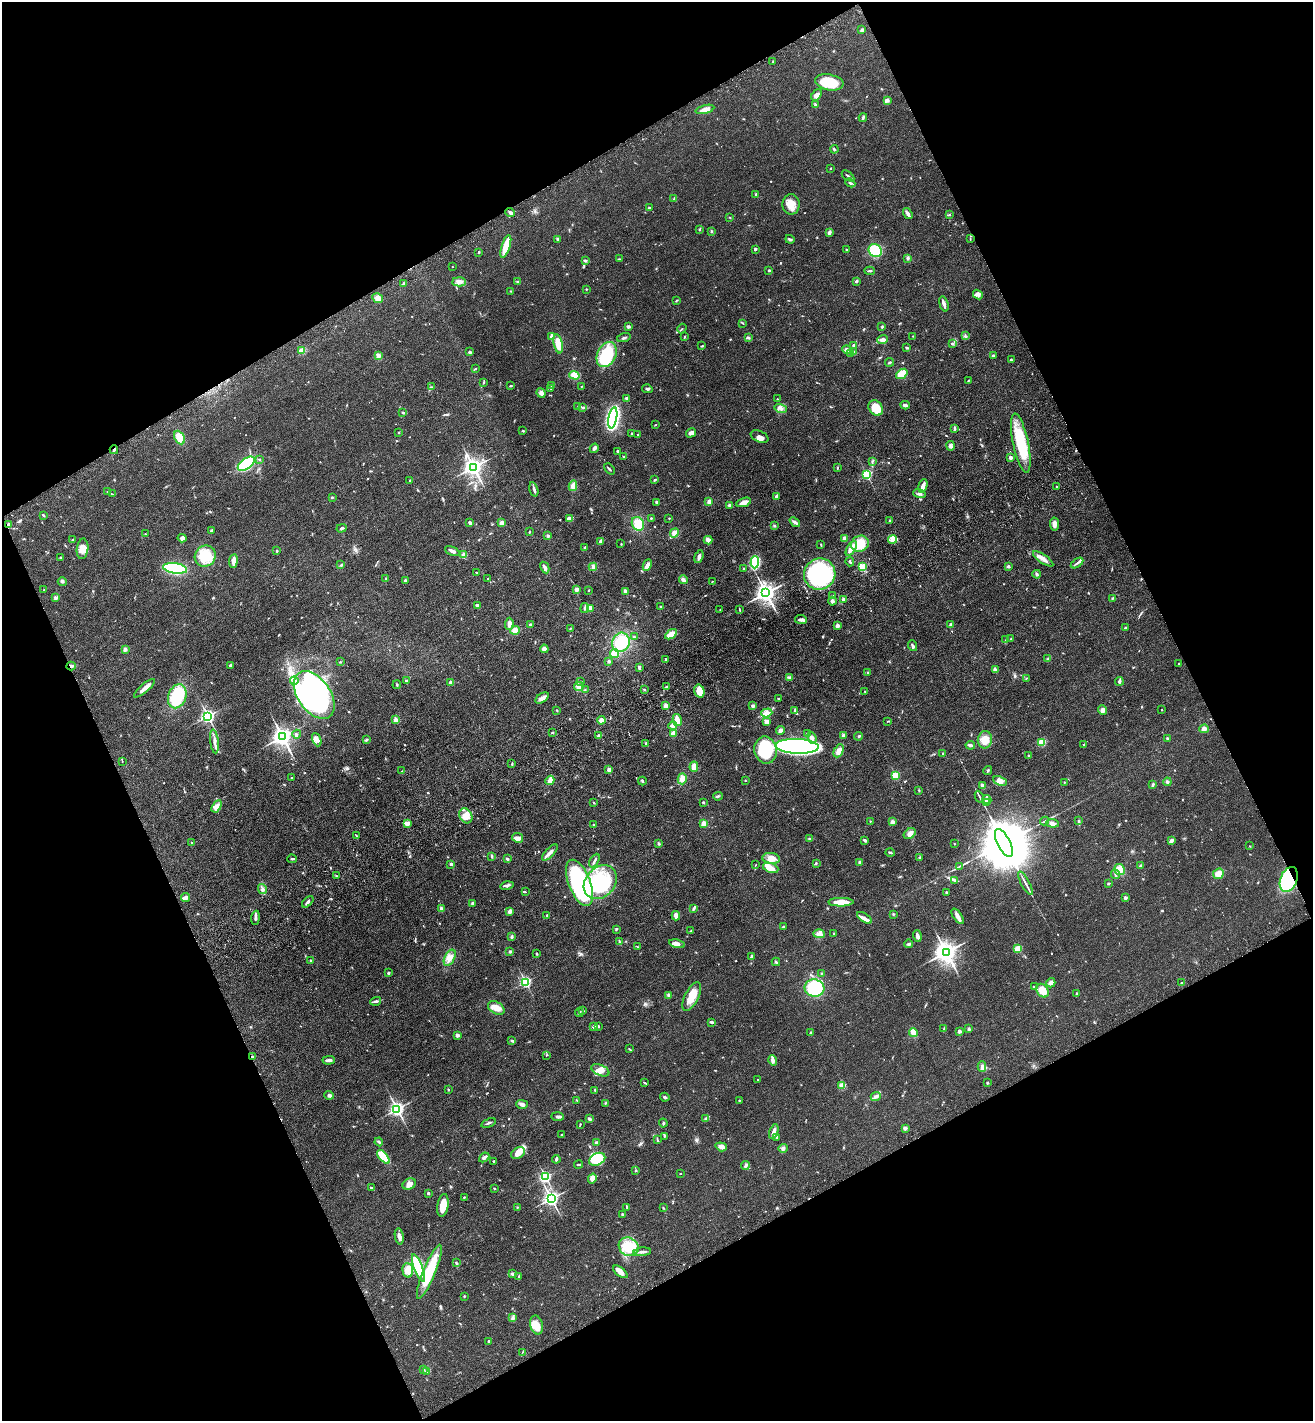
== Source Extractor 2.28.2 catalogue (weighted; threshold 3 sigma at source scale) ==
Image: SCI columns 354-5595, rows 110-5783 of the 5817 x 5892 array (HDU 1 of 3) = the unmasked area's bounding box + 8 px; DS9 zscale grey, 4 x 4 block average (1 PNG px = mean of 4 x 4 image px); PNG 1315 x 1423 px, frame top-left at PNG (2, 2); each listed source drawn as its Kron ellipse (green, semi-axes under 4 px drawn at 4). Shown black and unused: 45% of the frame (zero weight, under 3 of 4 exposures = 6% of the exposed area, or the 3 px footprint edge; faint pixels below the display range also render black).
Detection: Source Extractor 2.28.2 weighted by HDU 2 'WHT'. Background 0.0553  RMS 0.0058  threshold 0.0261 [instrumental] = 3 sigma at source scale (4.5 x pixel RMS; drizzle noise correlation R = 1.50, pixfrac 1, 0.05/0.05 arcsec/px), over >= 5 px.
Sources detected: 790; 5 inside a brighter object's white glare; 3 cosmic-ray / hot-pixel residue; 1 long thin detection or spike segment (spike, bleed or trail) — neither listed nor drawn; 11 coinciding with a brighter row at this scale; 45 inside a brighter listed object's ellipse — not listed separately; of the other 725, all 500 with FLUX_AUTO >= 1.92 (the completeness limit of this list) listed and drawn (225 fainter detections not listed), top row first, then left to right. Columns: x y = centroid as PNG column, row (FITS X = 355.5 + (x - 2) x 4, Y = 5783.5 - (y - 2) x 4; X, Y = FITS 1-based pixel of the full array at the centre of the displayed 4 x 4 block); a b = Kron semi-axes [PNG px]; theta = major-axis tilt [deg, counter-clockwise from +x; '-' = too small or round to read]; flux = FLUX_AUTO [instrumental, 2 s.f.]
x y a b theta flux
862 30 3 2 - 8.7
773 61 3 2 - 2
829 82 14 7 -10 100
817 95 6 4 53 15
888 100 3 2 - 5.3
815 105 3 2 - 3.6
705 109 9 3 14 23
863 118 4 3 - 5.7
834 149 4 2 - 4.1
830 168 2 2 - 2.6
848 176 7 2 -36 6.3
850 183 5 2 - 5.1
756 195 3 2 - 4.1
674 199 3 2 - 2
791 204 10 8 -88 41
649 208 2 2 - 3.5
510 213 5 3 - 6.6
908 214 6 2 -56 15
950 215 2 2 - 2.2
730 217 2 2 - 2.1
700 229 3 2 - 2.7
711 231 3 2 - 4.1
829 233 3 2 - 12
970 238 3 2 - 1.9
557 239 3 2 - 4.2
790 239 5 2 - 5.5
506 246 12 3 73 86
755 249 2 2 - 4.9
846 250 2 2 - 5.2
875 251 7 6 - 120
479 252 2 2 - 3.5
908 258 4 2 - 5
619 259 3 2 - 2.2
586 261 3 2 - 3.2
452 267 2 2 - 3.8
769 270 2 2 - 4.4
869 271 5 2 - 5
856 281 3 2 - 5.7
459 282 7 4 -1 14
518 282 4 2 - 4.1
403 284 4 2 - 3.7
586 289 2 2 - 2.4
511 291 2 2 - 2.2
978 295 5 4 - 9.9
378 298 5 5 - 20
677 300 3 2 - 2.6
944 304 8 3 -74 12
742 323 3 2 - 2.9
628 327 2 2 - 20
882 327 2 2 - 3.4
682 329 5 2 - 2.9
552 336 4 2 - 22
913 336 2 2 - 2.1
965 336 2 2 - 2.6
684 337 3 2 - 3
624 338 7 2 16 6.3
748 338 3 2 - 5.6
883 340 5 4 - 17
558 344 10 4 -78 46
952 344 2 2 - 4.3
853 345 2 2 - 4.4
702 346 3 2 - 3.2
906 348 4 2 - 2.8
302 350 4 3 - 18
847 350 5 3 - 13
470 352 2 2 - 24
853 352 3 2 - 5.2
851 353 3 2 - 5.3
607 355 13 9 64 190
378 356 4 4 - 10
993 356 3 2 - 6.3
1011 360 4 2 - 3.5
889 362 4 2 - 4
475 369 3 2 - 4.5
902 374 6 4 38 56
574 375 5 4 - 32
968 380 2 2 - 2.7
484 382 3 2 - 2.9
511 385 3 2 - 2.6
552 385 2 2 - 5.5
581 386 2 2 - 2
431 387 3 2 - 2.9
551 388 3 2 - 2.6
647 389 5 2 - 6
541 393 5 3 - 11
627 398 3 2 - 5
777 399 2 2 - 2.2
905 405 4 2 - 13
578 407 3 2 - 1.9
583 407 3 2 - 6.1
876 408 8 6 -50 65
781 409 6 4 -14 12
403 413 3 2 - 4.6
613 418 11 4 79 760
655 425 3 2 - 2.1
954 429 4 2 - 6.1
523 431 2 2 - 3.2
399 432 2 2 - 1.9
632 433 2 2 - 12
691 433 5 3 - 17
638 434 2 2 - 2.1
179 437 7 5 -64 48
760 437 9 5 -24 19
1021 443 30 7 -78 200
951 446 4 3 - 11
594 448 5 3 - 13
114 450 4 2 - 7.6
617 451 2 2 - 3.7
623 456 2 2 - 3.1
1010 457 2 2 - 32
259 460 2 2 - 4
872 462 3 2 - 2.5
246 464 10 5 36 220
473 467 3 3 - 2200
837 468 3 2 - 2.6
609 469 6 2 -46 4.7
867 475 2 2 - 400
410 480 2 2 - 5
655 480 3 2 - 4.5
573 486 5 4 - 24
923 486 7 2 74 27
1056 486 2 2 - 2.2
534 489 7 2 -76 9.7
107 492 2 2 - 2.3
112 494 3 2 - 2.1
919 494 6 3 -17 8.4
332 497 3 2 - 3.3
776 497 3 2 - 13
709 501 3 3 - 11
656 502 3 2 - 4.7
744 502 8 3 19 38
730 505 4 2 - 7.8
43 515 4 2 - 4.1
651 518 2 2 - 2.6
669 518 2 2 - 2
569 519 3 2 - 25
889 520 2 2 - 2.9
795 522 6 3 -41 8.5
470 523 4 3 - 6.9
502 523 4 3 - 9.6
8 524 2 2 - 29
638 524 7 6 - 63
1054 524 6 4 -82 17
774 526 2 2 - 2.1
342 528 5 3 - 6.3
211 530 4 2 - 4.7
529 532 3 2 - 3
674 533 5 4 - 18
145 534 2 2 - 2.1
548 536 3 2 - 5.6
182 538 4 4 - 12
844 538 2 2 - 62
892 539 5 3 - 13
73 540 3 2 - 4.6
708 540 4 3 - 16
601 541 4 2 - 12
621 544 2 2 - 2.3
860 544 9 8 - 95
821 545 3 2 - 3.1
585 547 2 2 - 4.2
851 548 8 4 61 29
82 549 10 5 84 32
277 551 2 2 - 3
452 551 8 2 -25 10
464 555 4 3 - 21
205 556 11 10 - 99
699 557 6 3 72 11
60 558 2 2 - 2.2
1043 559 12 3 -35 23
233 561 7 3 82 18
755 562 6 4 86 180
850 562 4 2 - 3.8
1077 563 7 2 34 9.6
341 565 4 2 - 3.4
647 565 6 3 64 22
1008 566 3 3 - 5.5
545 567 6 2 -61 14
593 567 4 2 - 14
862 567 2 2 - 200
175 568 12 5 -8 330
743 568 3 2 - 2.3
476 572 2 2 - 2.9
820 574 16 15 - 640
1037 574 4 3 - 6.4
386 578 3 2 - 2.9
488 579 3 2 - 3.2
406 580 4 2 - 4.9
683 580 4 3 - 12
712 581 2 2 - 2
62 582 4 2 - 5.1
577 589 3 3 - 12
44 590 2 2 - 2.8
588 590 2 2 - 3.2
625 591 4 3 - 10
766 593 3 3 - 2700
833 596 2 2 - 2.3
56 598 4 3 - 7.4
1112 598 2 2 - 2.6
843 599 3 2 - 8.8
833 601 4 3 - 7.3
477 605 3 2 - 10
660 606 2 2 - 2.1
585 608 5 2 - 7.6
590 608 4 3 - 20
739 609 3 2 - 2.5
720 610 2 2 - 4.4
801 619 6 3 -7 11
509 624 6 3 86 17
530 625 4 3 - 6.2
951 625 2 2 - 40
837 626 2 2 - 44
570 628 2 2 - 2.4
1125 628 2 2 - 3.5
515 630 5 4 - 25
671 634 7 4 32 35
634 637 2 2 - 3.6
1011 639 3 2 - 2.1
1006 640 3 2 - 3.9
621 642 10 8 66 73
913 646 5 3 - 8.9
125 649 3 3 - 12
544 649 4 4 - 10
615 653 4 4 - 27
1048 659 2 2 - 3.1
665 660 2 2 - 7.3
609 661 2 2 - 8.2
340 662 2 2 - 2.2
1179 663 2 2 - 3
230 665 3 2 - 6
71 666 4 3 - 7.3
639 667 3 2 - 9.1
995 670 4 3 - 8.8
867 672 2 2 - 2.7
789 677 4 2 - 6.1
1026 678 2 2 - 2.4
294 681 4 2 - 4.9
407 681 3 2 - 5.5
1119 681 4 3 - 7.2
451 682 4 3 - 11
581 682 3 2 - 3.1
397 685 4 2 - 3.9
579 687 5 4 - 18
666 687 3 2 - 6.4
144 688 13 3 40 23
644 689 2 2 - 3.6
585 690 2 2 - 2.2
699 691 6 5 - 38
865 691 2 2 - 5
314 695 27 16 -55 880
177 696 12 9 69 160
542 698 7 4 33 14
779 699 2 2 - 2.7
666 706 3 3 - 13
753 706 3 3 - 7.9
557 710 2 2 - 2.3
1103 710 5 4 - 12
1162 710 2 2 - 2.1
795 711 3 2 - 10
767 713 5 4 - 18
208 716 2 2 - 1000
395 720 4 3 - 12
601 720 4 4 - 21
677 720 6 3 -77 31
887 721 3 2 - 2.8
766 722 2 2 - 69
673 726 4 3 - 16
1204 729 5 4 - 11
780 730 4 3 - 11
552 732 2 2 - 2.7
673 733 4 4 - 14
297 734 4 2 - 4.1
807 734 2 2 - 5.7
599 736 3 2 - 5.6
843 736 3 2 - 6.9
858 736 4 2 - 2.9
282 737 3 3 - 2500
812 738 6 4 -67 21
1167 738 2 2 - 4
317 740 7 4 -69 14
366 740 3 2 - 7.4
985 740 8 7 - 42
214 741 12 3 -83 15
1042 742 4 3 - 42
646 743 2 2 - 3.3
970 745 5 2 - 10
1083 745 2 2 - 2.1
797 746 21 7 -2 960
765 750 14 11 -79 220
839 751 7 4 63 17
943 754 3 2 - 3.8
1029 756 3 2 - 3.2
122 761 2 2 - 2.2
512 764 3 2 - 3.6
694 767 5 3 - 30
609 770 2 2 - 38
988 770 4 2 - 3.9
402 771 3 2 - 2.1
895 775 2 2 - 240
291 778 2 2 - 2.3
682 779 5 4 - 19
550 780 5 3 - 20
642 781 4 2 - 3.8
745 781 2 2 - 2.1
1000 781 7 4 -24 25
1064 782 2 2 - 2.4
1167 782 4 3 - 5.4
1153 785 3 2 - 5.7
982 786 4 2 - 14
919 790 2 2 - 2.6
718 796 5 2 - 4.9
979 797 6 2 -63 5.9
987 799 4 2 - 8.3
703 802 2 2 - 3.7
594 803 3 2 - 3.1
986 803 3 2 - 19
217 806 7 4 60 15
466 816 8 6 -62 27
870 821 2 2 - 3.2
1045 821 4 2 - 3.9
1079 821 3 2 - 3.7
892 822 3 3 - 10
407 823 2 2 - 74
704 823 4 3 - 15
1052 823 6 4 -5 12
593 825 2 2 - 2.7
910 834 6 5 - 18
357 836 3 2 - 2
518 838 6 5 - 20
809 838 2 2 - 3.4
865 840 3 2 - 7.3
1171 841 4 2 - 15
192 843 4 2 - 4
1004 843 15 6 -64 49000
659 844 3 2 - 4.4
954 844 2 2 - 1.9
1250 846 2 2 - 2.5
890 852 5 2 - 5.6
550 853 10 3 46 17
492 856 3 2 - 5
920 857 3 2 - 3.5
771 858 9 5 -7 33
292 859 4 2 - 4.3
507 859 3 2 - 4.7
594 861 7 2 62 6.9
859 862 4 2 - 4.2
816 863 3 2 - 2.6
451 864 3 3 - 6.2
755 865 3 2 - 1.9
1141 865 4 2 - 6.1
959 866 4 2 - 3
771 868 8 4 -21 31
1120 870 5 5 - 31
1115 874 5 2 - 4.9
1218 874 6 5 - 24
336 876 2 2 - 2.3
1289 879 13 8 70 410
955 881 3 2 - 3.2
600 882 18 14 48 190
579 883 24 11 -68 670
1025 883 13 2 -61 11
1108 883 2 2 - 4.9
507 886 6 3 13 11
262 889 5 3 - 9
525 892 2 2 - 2.7
946 892 3 2 - 2.2
185 898 4 2 - 24
1125 898 2 2 - 29
308 902 7 2 46 9.3
841 902 12 3 0 63
472 903 3 2 - 4.5
441 909 3 3 - 9.3
694 909 4 3 - 4.8
510 911 3 2 - 19
893 914 3 2 - 2.9
547 915 2 2 - 2.6
676 916 4 2 - 26
958 916 9 4 -55 15
255 918 7 3 83 9.5
864 918 8 2 -34 11
783 927 3 2 - 4.8
616 929 3 2 - 3.1
691 931 2 2 - 2.4
834 933 4 2 - 3.1
819 934 6 4 -3 13
917 936 6 2 -72 13
512 937 3 2 - 8.2
619 941 4 2 - 3.4
677 944 8 3 -13 16
909 944 4 3 - 5
638 947 3 2 - 2.5
1018 949 2 2 - 190
510 952 2 2 - 19
946 952 4 3 - 3300
536 954 2 2 - 13
751 957 4 2 - 8.3
450 958 9 5 63 25
310 960 3 2 - 2.9
776 962 4 2 - 4.8
388 973 2 2 - 17
821 973 3 2 - 2.5
525 982 2 2 - 600
1051 983 5 4 - 10
1181 983 2 2 - 4.3
1035 987 2 2 - 2.8
814 988 10 8 -13 210
1043 991 7 5 -54 53
1076 994 4 2 - 3.9
669 995 3 2 - 8.3
692 996 15 7 63 50
376 1001 6 3 17 6.8
496 1008 9 6 -30 34
583 1010 3 2 - 3.4
579 1012 4 3 - 5.8
712 1022 4 2 - 9
598 1026 3 2 - 4.1
594 1027 3 3 - 8.2
944 1029 3 2 - 2.4
969 1029 3 2 - 5
959 1031 2 2 - 29
913 1032 5 3 - 36
810 1033 2 2 - 5
457 1035 2 2 - 46
512 1041 3 2 - 3.9
629 1049 3 2 - 2.4
546 1055 3 2 - 2.2
252 1056 2 2 - 7.2
329 1060 6 2 1 14
773 1060 5 3 - 13
982 1066 5 4 - 13
600 1070 9 5 -23 26
758 1080 2 2 - 2.8
645 1083 4 2 - 3.4
987 1083 3 2 - 2.7
842 1086 4 3 - 14
448 1089 2 2 - 3.7
595 1090 3 2 - 3.1
329 1095 5 3 - 9
876 1096 5 3 - 9.9
665 1097 5 2 - 4.2
577 1100 3 2 - 2.6
739 1100 3 2 - 2.4
605 1103 2 2 - 2.4
522 1104 6 4 -1 10
397 1109 2 2 - 1200
558 1117 6 3 -2 9
590 1119 4 3 - 6.1
706 1119 2 2 - 2.4
489 1123 8 2 21 6
663 1123 4 2 - 4.4
580 1125 4 2 - 2.4
905 1128 3 3 - 9.7
774 1132 8 3 71 19
562 1135 3 2 - 2.4
664 1136 3 2 - 3
777 1137 2 2 - 8.9
657 1140 3 2 - 3
379 1142 4 2 - 5.2
596 1143 2 2 - 10
721 1147 6 4 -19 14
783 1148 5 3 - 8.2
518 1153 7 5 31 29
383 1157 8 4 -49 72
484 1157 5 2 - 10
556 1159 4 2 - 8.5
597 1159 8 6 25 160
493 1161 2 2 - 4
579 1164 4 2 - 3.4
745 1166 5 3 - 6.9
636 1170 2 2 - 3.2
680 1174 2 2 - 2.2
545 1177 2 2 - 570
592 1179 5 4 - 23
409 1184 7 5 29 19
372 1188 4 2 - 6
494 1188 3 2 - 2
428 1193 2 2 - 15
464 1197 3 2 - 2.3
551 1199 2 2 - 1500
443 1205 11 5 81 50
517 1207 2 2 - 2
627 1207 3 2 - 4.1
663 1208 2 2 - 2
622 1214 3 2 - 3.3
399 1236 8 3 -79 18
629 1247 10 9 - 120
642 1252 9 2 5 10
456 1263 4 2 - 5
418 1268 14 4 -69 140
408 1270 7 5 -85 33
429 1272 29 6 67 150
620 1272 8 4 -38 20
512 1274 2 2 - 6.9
519 1276 3 2 - 2.6
464 1296 3 2 - 2
513 1318 2 2 - 3.4
537 1325 10 6 -76 44
489 1341 2 2 - 3.3
522 1352 2 2 - 2.1
424 1369 2 2 - 2.2
426 1371 3 3 - 4.4
Overlapping masked pixels (flux is a lower limit): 5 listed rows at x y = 114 450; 8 524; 71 666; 1289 879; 252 1056
Diffuse or blended objects may show on this block-average render without a row.